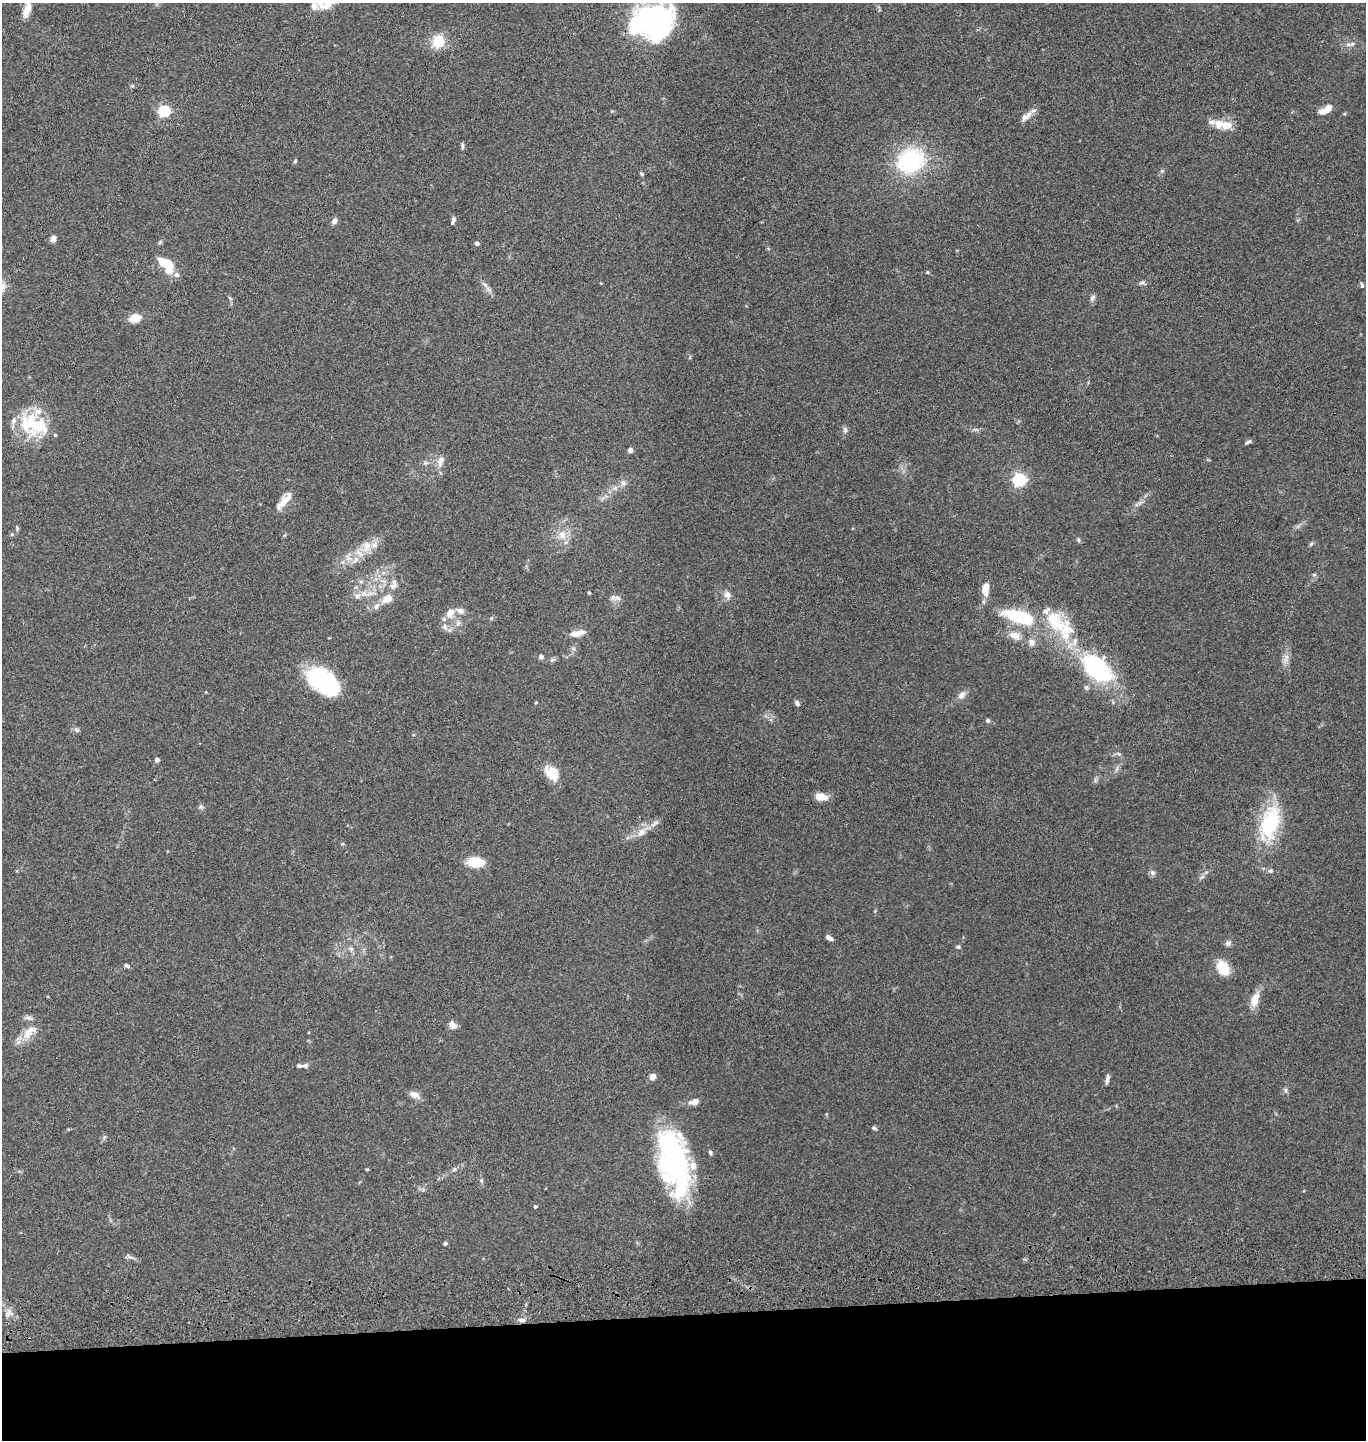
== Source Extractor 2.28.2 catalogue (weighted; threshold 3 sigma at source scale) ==
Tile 8 of 3 x 3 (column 2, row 3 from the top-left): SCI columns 1507-2870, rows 117-1554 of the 4367 x 4546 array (HDU 1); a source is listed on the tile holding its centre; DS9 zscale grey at full resolution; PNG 1368 x 1442 px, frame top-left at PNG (2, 3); no overlay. Shown black and unused: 9% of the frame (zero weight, under 3 of 4 exposures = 6% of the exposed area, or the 3 px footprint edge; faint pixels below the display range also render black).
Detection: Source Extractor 2.28.2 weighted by HDU 2 'WHT'; one run over the whole footprint, this tile lists its part. Background 0.0845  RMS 0.0061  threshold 0.0274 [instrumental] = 3 sigma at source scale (4.5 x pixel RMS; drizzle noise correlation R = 1.50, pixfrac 1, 0.05/0.05 arcsec/px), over >= 5 px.
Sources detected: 127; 1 inside a brighter object's white glare — not listed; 20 inside a brighter listed object's ellipse — not listed separately; the other 106 listed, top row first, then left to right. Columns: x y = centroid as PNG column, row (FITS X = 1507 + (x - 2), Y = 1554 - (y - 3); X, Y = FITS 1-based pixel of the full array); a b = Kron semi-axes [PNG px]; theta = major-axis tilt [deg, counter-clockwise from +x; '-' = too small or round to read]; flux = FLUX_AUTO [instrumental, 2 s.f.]
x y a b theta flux
327 4 16 9 44 7.1
314 6 9 7 -23 3.4
27 9 20 8 76 7.4
655 24 47 35 55 90
438 41 15 13 66 14
1352 44 9 5 32 1.9
132 86 5 5 - 0.85
164 111 5 5 - 69
1325 111 16 7 8 4.3
1026 116 17 7 38 4.2
1226 125 17 12 4 7.7
462 146 9 4 -81 1.1
295 161 5 4 - 0.76
911 161 32 26 26 57
641 174 5 4 - 0.88
453 219 8 6 89 1.8
334 221 7 6 - 2.3
53 239 7 6 - 2.9
160 242 6 4 45 1
477 243 4 4 - 2.2
164 262 17 8 -27 13
927 272 5 4 - 0.62
177 275 7 6 - 2.1
1142 283 10 4 0 1.4
485 285 7 6 - 1.9
1362 285 8 4 -66 1.1
1092 298 9 6 62 1.7
135 318 14 9 17 7.4
30 422 36 27 -83 29
845 430 8 6 -75 1.5
1248 442 9 4 25 1.3
630 450 5 5 - 2.1
440 461 16 8 73 4.4
1019 479 6 5 - 110
623 483 8 7 - 2.3
285 501 24 8 47 7.3
17 528 6 5 - 0.91
562 535 12 11 - 6.1
1078 540 6 4 -82 0.94
1311 544 7 4 45 0.9
366 546 17 10 68 7.4
355 560 10 4 60 2.1
342 562 6 6 - 1.4
1314 574 6 4 0 0.83
394 585 15 9 73 4.2
985 589 17 8 89 7.6
589 593 3 3 - 0.81
727 595 11 9 -58 3.5
357 596 9 8 - 2.9
388 598 16 10 32 6.9
618 598 11 6 -21 2.1
450 613 13 9 48 5.8
1020 617 32 12 -16 39
1054 621 18 13 -55 24
458 623 7 6 - 1.8
445 627 9 7 -50 2.8
578 633 19 7 13 4.5
1014 635 17 10 -20 5.9
1031 642 9 9 - 3.3
541 657 6 5 - 1.7
1286 657 8 6 -71 2.6
552 660 7 5 42 1.2
1096 668 39 24 -43 70
324 681 36 20 -38 60
962 695 12 8 37 3.1
536 702 4 3 - 0.51
797 703 8 5 -67 1.5
988 720 5 5 - 1.2
77 730 7 5 -36 1.3
1119 754 6 4 -44 1.1
157 760 6 5 - 1.3
552 773 20 13 -53 11
821 797 12 7 -10 7.9
201 807 6 5 - 1.2
1270 823 42 21 73 44
654 824 15 5 31 3
641 833 14 9 46 5.4
475 862 14 9 -4 16
1270 871 7 5 0 1.2
1206 872 6 4 19 1
1152 873 7 7 - 1.7
829 938 8 5 -32 2.5
1228 943 8 7 - 1.9
958 947 6 5 - 1
351 949 9 4 -36 1.7
127 966 7 4 -32 1.3
1223 968 17 12 -57 12
1255 1000 17 9 75 8.2
29 1018 9 6 -10 2
453 1025 9 7 -40 3.9
27 1034 15 11 77 7.2
300 1066 14 5 -10 2.2
653 1077 6 5 - 4.2
1107 1079 12 4 78 1.9
1286 1090 7 4 -89 1.1
414 1095 13 8 -21 3.9
694 1102 12 7 16 4.2
874 1128 7 5 -17 1
104 1137 6 5 - 1.1
710 1152 6 4 -65 1.2
674 1160 59 31 -81 120
454 1169 7 5 46 1.2
535 1206 4 4 - 1.1
445 1243 5 5 - 1
9 1312 13 3 -83 1.9
522 1320 10 5 -1 2.3
Isophote crosses this tile's border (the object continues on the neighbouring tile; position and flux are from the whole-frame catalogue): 3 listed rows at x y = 327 4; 27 9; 655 24